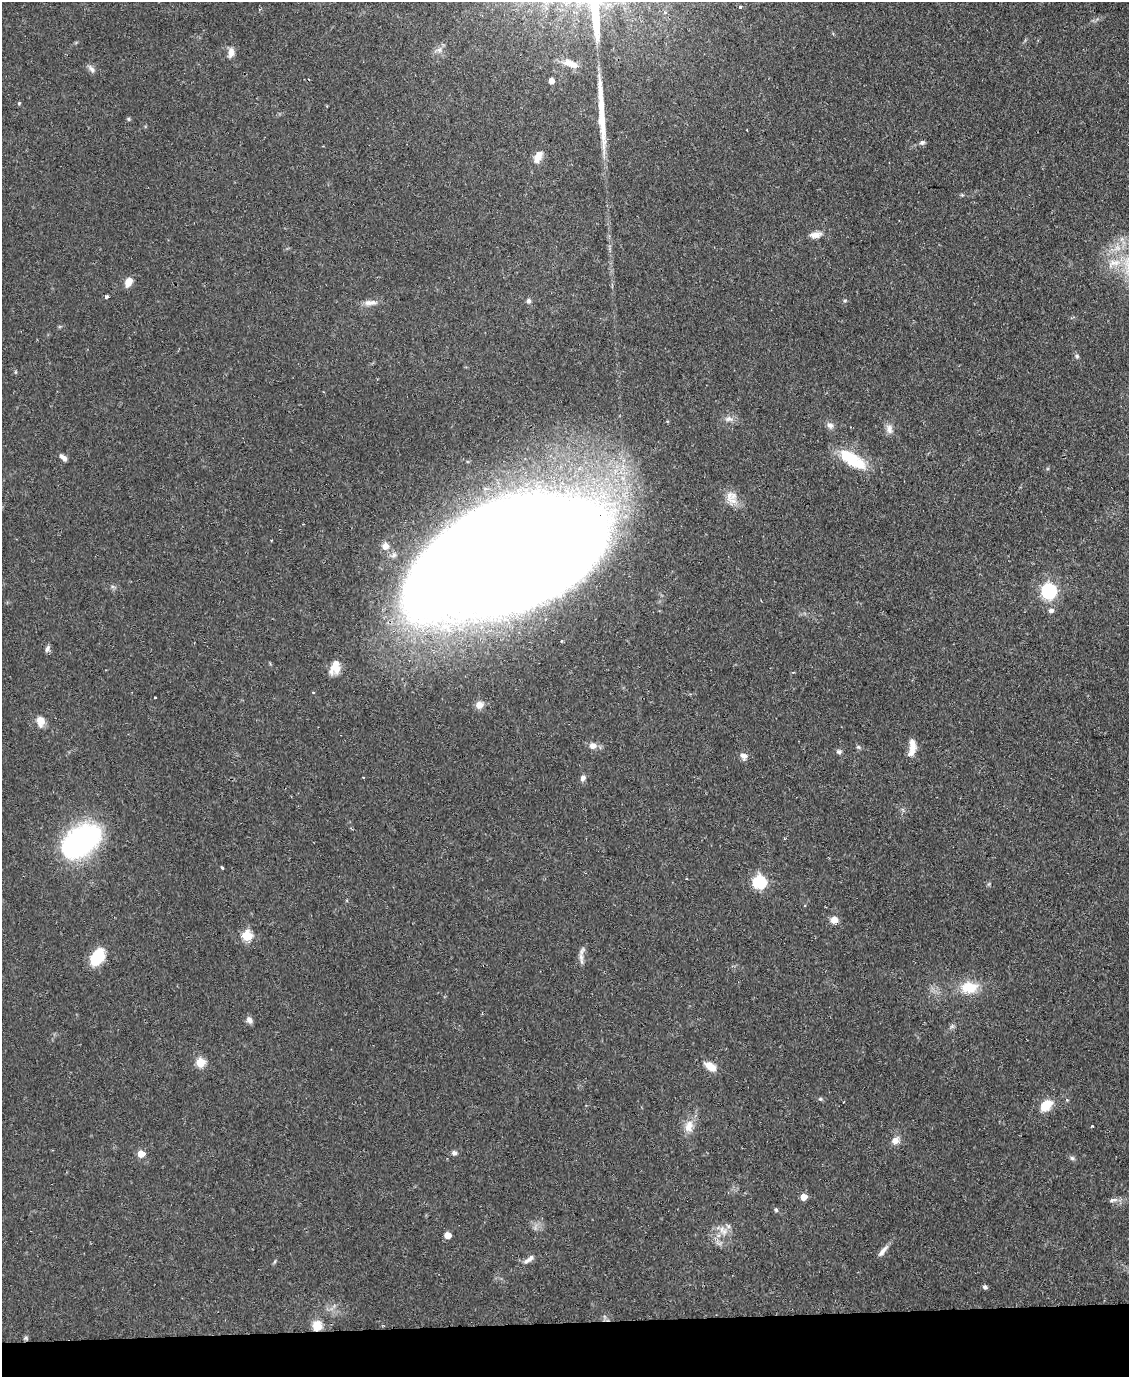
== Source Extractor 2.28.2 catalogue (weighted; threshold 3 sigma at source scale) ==
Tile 10 of 4 x 3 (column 2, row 3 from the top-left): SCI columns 1184-2310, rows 135-1509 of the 4619 x 4496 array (HDU 1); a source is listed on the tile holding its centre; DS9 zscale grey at full resolution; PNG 1131 x 1379 px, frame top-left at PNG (2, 2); no overlay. Shown black and unused: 4% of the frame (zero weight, under 2 of 3 exposures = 3% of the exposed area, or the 3 px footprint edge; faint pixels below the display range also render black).
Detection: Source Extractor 2.28.2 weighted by HDU 2 'WHT'; one run over the whole footprint, this tile lists its part. Background 0.0815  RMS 0.0057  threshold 0.0255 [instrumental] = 3 sigma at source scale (4.5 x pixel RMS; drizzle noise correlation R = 1.50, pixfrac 1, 0.05/0.05 arcsec/px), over >= 5 px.
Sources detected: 76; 1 inside a brighter object's white glare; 1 long thin detection or spike segment (spike, bleed or trail) — not listed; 3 inside a brighter listed object's ellipse — not listed separately; the other 71 listed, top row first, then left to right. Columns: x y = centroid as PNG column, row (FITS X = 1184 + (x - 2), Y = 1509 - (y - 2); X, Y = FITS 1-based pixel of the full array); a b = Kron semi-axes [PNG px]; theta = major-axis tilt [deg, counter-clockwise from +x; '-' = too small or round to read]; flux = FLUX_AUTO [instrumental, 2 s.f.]
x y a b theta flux
740 7 4 4 - 0.55
665 12 5 5 - 0.9
439 50 7 7 - 2.2
231 52 12 8 84 3.6
571 64 21 8 -18 6.9
92 69 13 6 -45 2.2
551 81 5 4 - 4.6
19 103 5 4 - 0.62
128 119 6 4 -89 0.69
922 143 9 4 1 1.3
538 157 17 9 59 5.7
815 235 15 7 7 4.2
129 282 12 7 59 4.9
106 296 3 3 - 1.6
528 301 7 6 - 1.6
845 301 6 4 2 0.71
373 302 11 7 20 3
1077 356 5 5 - 0.99
15 372 5 3 - 0.58
729 419 14 6 -2 2.8
830 425 10 7 -44 2.5
889 429 13 8 -77 3.4
849 457 30 19 -36 19
63 458 10 5 -45 2.5
733 501 14 11 6 5.6
385 546 9 8 - 3.8
511 555 133 68 23 5100
1049 591 6 6 - 140
1051 610 5 5 - 2.2
47 648 9 6 65 1.7
335 667 18 11 75 7.8
155 697 3 2 - 0.75
479 705 9 8 - 4.4
40 721 14 10 -80 5
593 745 9 8 - 3.7
858 747 7 5 -22 1
912 750 18 8 72 5.4
839 752 7 6 - 1.4
744 756 9 7 -34 2.8
363 777 2 2 - 0.4
583 778 8 6 63 2
80 841 35 21 37 130
222 867 4 2 - 0.79
759 882 6 6 - 72
834 920 8 7 - 4.5
247 936 5 5 - 36
97 957 17 11 58 21
581 957 11 6 -75 2.8
969 987 23 15 3 14
249 1020 9 7 -55 2.5
952 1026 7 4 19 1
200 1062 5 5 - 27
710 1066 15 9 -35 6.5
820 1099 5 4 - 0.77
1046 1105 11 8 41 14
689 1126 18 11 78 7
1092 1126 3 3 - 0.56
895 1140 11 9 30 3.9
454 1153 7 6 - 1.6
141 1154 5 5 - 11
1072 1158 6 6 - 1.2
803 1197 5 5 - 9
1113 1200 13 5 9 2.2
776 1210 5 4 - 0.92
722 1229 11 8 -84 4
447 1235 5 5 - 9.3
883 1251 19 5 50 3.2
529 1259 18 6 35 3
985 1287 5 5 - 1.4
317 1326 10 9 - 8.9
26 1338 6 5 - 0.95
Overlapping masked pixels (flux is a lower limit): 3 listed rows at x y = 511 555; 97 957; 317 1326